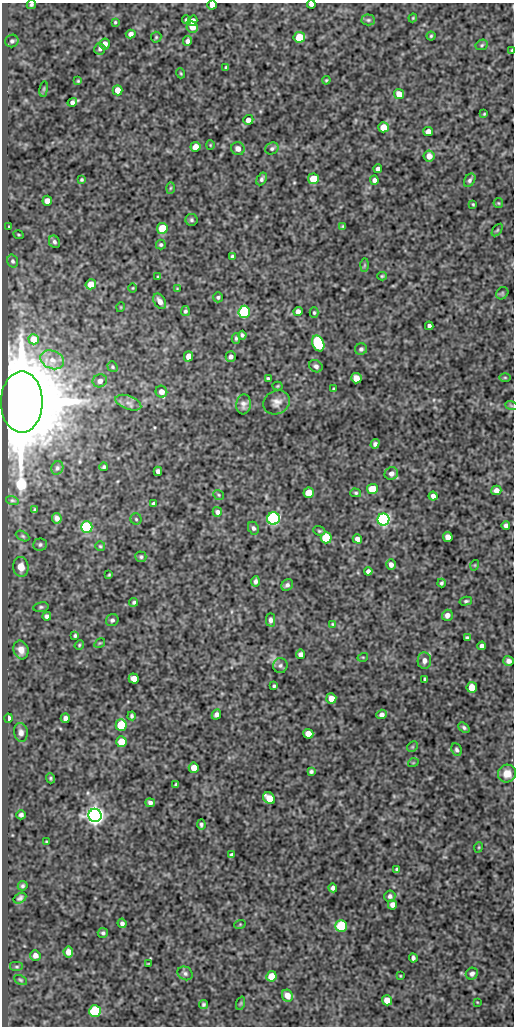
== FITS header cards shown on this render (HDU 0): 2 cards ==
NAXIS1  =                  512
NAXIS2  =                 1024

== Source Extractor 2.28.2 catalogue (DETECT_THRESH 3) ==
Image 512 x 1024 px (HDU 0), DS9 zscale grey, 1 PNG px = 1 image px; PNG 516 x 1028 px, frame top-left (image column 1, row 1024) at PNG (2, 3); each listed source drawn as its Kron ellipse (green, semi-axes under 4 px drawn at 4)
Background 371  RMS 0.86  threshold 2.57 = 3 sigma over >= 5 px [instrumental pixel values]
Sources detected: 207; all 207 listed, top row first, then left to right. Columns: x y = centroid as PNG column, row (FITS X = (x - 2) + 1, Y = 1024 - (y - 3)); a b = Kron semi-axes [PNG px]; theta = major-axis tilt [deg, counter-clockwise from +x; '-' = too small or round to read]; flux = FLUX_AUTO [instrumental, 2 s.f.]
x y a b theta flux
311 4 4 3 - 150
31 5 5 4 - 110
212 5 4 4 - 360
413 18 4 3 - 60
187 20 4 4 - 120
368 20 7 5 -1 110
193 21 5 4 - 390
115 22 3 3 - 64
192 27 6 5 - 540
131 34 5 4 - 230
431 36 4 4 - 71
156 37 5 5 - 81
299 37 5 5 - 1200
12 41 7 6 - 140
187 41 5 4 - 200
105 44 5 5 - 370
482 45 6 5 - 97
100 49 5 5 - 140
512 50 3 2 - 59
226 67 3 3 - 72
180 73 5 3 - 55
326 80 4 3 - 63
78 81 4 4 - 64
44 89 8 4 82 73
118 90 5 5 - 640
399 94 5 5 - 630
72 102 5 4 - 180
484 114 3 3 - 55
248 120 5 5 - 260
383 127 5 5 - 900
428 132 5 4 - 420
210 145 4 4 - 53
195 147 5 5 - 640
272 148 7 5 28 120
238 149 7 6 - 350
429 156 5 5 - 520
378 169 4 4 - 170
262 179 7 4 61 140
313 179 5 5 - 1300
82 180 3 3 - 79
374 180 4 4 - 200
470 180 7 5 58 140
170 188 6 4 88 71
47 201 5 4 - 380
498 203 5 4 - 69
473 204 3 2 - 58
191 220 6 6 - 120
343 226 4 3 - 70
9 227 3 2 - 51
162 228 5 5 - 2100
497 230 7 3 53 72
18 235 5 2 - 54
54 242 6 5 - 140
161 245 5 5 - 100
232 256 3 3 - 85
13 261 6 5 - 130
364 265 7 4 89 87
382 276 5 4 - 77
158 277 3 3 - 79
91 284 5 5 - 620
133 288 4 3 - 43
177 289 3 3 - 48
502 293 7 5 46 91
218 297 5 5 - 110
160 301 8 5 -59 350
121 307 5 3 - 45
185 311 5 4 - 110
244 312 6 5 - 6100
298 312 5 4 - 330
314 313 5 4 - 85
429 326 4 4 - 150
242 335 4 3 - 100
236 338 5 4 - 97
34 339 5 5 - 730
318 343 8 5 -69 5200
361 349 6 5 - 130
188 356 5 4 - 430
231 357 5 5 - 180
52 360 12 9 -21 480
316 366 7 5 -35 190
112 367 6 4 -54 90
505 377 6 4 -1 70
268 378 3 3 - 81
356 378 5 5 - 660
100 381 7 6 - 270
277 386 5 4 - 60
334 389 3 3 - 70
161 392 6 5 - 380
22 402 30 21 90 550000
277 402 13 11 28 420
128 403 13 6 -20 310
243 404 10 7 84 270
511 405 6 4 -20 80
375 444 5 4 - 150
104 467 4 4 - 88
57 468 7 5 65 130
158 471 4 4 - 240
391 473 7 6 - 290
372 489 5 5 - 1700
496 490 5 4 - 360
309 493 5 5 - 1100
356 493 5 4 - 89
219 495 6 4 -38 74
433 496 4 4 - 210
12 500 6 4 -16 81
154 504 4 3 - 130
35 510 4 3 - 89
217 512 5 4 - 210
57 518 5 4 - 240
136 519 5 5 - 97
273 519 6 6 - 11000
383 519 6 6 - 16000
506 525 4 4 - 170
87 527 6 6 - 5900
253 528 6 5 - 160
319 531 6 4 -20 81
23 536 7 4 -27 95
448 537 5 4 - 410
326 538 5 5 - 3000
357 539 5 4 - 310
40 544 7 6 - 130
100 546 5 5 - 79
141 557 5 5 - 99
391 564 5 4 - 290
475 565 5 3 - 51
21 567 10 7 -84 580
368 571 4 4 - 200
109 575 3 2 - 61
255 581 5 4 - 150
442 583 4 3 - 100
287 585 6 5 - 160
466 601 6 4 14 94
134 602 4 4 - 99
41 607 7 5 10 100
447 615 5 5 - 320
47 616 4 4 - 160
112 620 6 6 - 140
270 620 6 4 89 180
332 624 4 4 - 53
75 636 4 4 - 98
467 637 4 3 - 91
100 643 6 3 32 60
79 645 5 4 - 71
482 646 4 4 - 210
21 650 9 7 -74 390
300 654 5 4 - 220
363 657 5 3 - 52
424 661 8 7 - 260
508 661 5 5 - 230
280 665 7 7 - 170
134 679 5 5 - 650
425 679 4 3 - 83
274 686 3 3 - 87
472 687 5 5 - 1000
331 698 5 5 - 630
216 714 5 4 - 190
382 714 5 4 - 210
132 716 4 3 - 110
8 718 4 3 - 190
65 718 5 4 - 230
121 725 6 5 - 2700
464 728 6 4 -41 110
21 732 9 7 -82 240
308 734 5 5 - 680
121 742 5 5 - 1100
412 747 6 4 44 83
456 750 7 5 -66 120
413 763 5 3 - 49
194 768 5 5 - 600
311 772 4 3 - 110
507 774 9 9 - 610
51 778 5 4 - 81
176 785 4 3 - 100
269 798 7 5 -45 830
150 803 5 4 - 180
21 815 4 4 - 140
95 815 6 6 - 39000
201 825 5 4 - 120
46 842 4 2 - 46
479 847 5 3 - 55
232 855 4 3 - 120
397 869 3 3 - 92
23 886 5 4 - 110
333 888 4 4 - 170
390 896 6 5 - 160
20 898 7 4 31 140
392 905 5 4 - 290
122 923 5 4 - 170
240 924 6 3 19 60
341 926 6 5 - 3300
103 933 5 5 - 120
68 952 5 5 - 500
35 955 5 5 - 300
413 958 4 4 - 140
148 964 4 2 - 47
17 967 7 5 0 94
185 973 8 6 -29 170
472 974 6 5 - 180
271 976 5 5 - 1100
400 976 3 2 - 46
20 980 7 4 -27 88
287 996 6 5 - 560
387 1000 5 5 - 770
477 1002 3 2 - 39
241 1003 7 4 71 71
203 1005 5 4 - 100
95 1011 6 5 - 4700
At the frame edge (FLAGS 8, measured only in part): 4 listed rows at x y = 311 4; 31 5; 212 5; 512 50